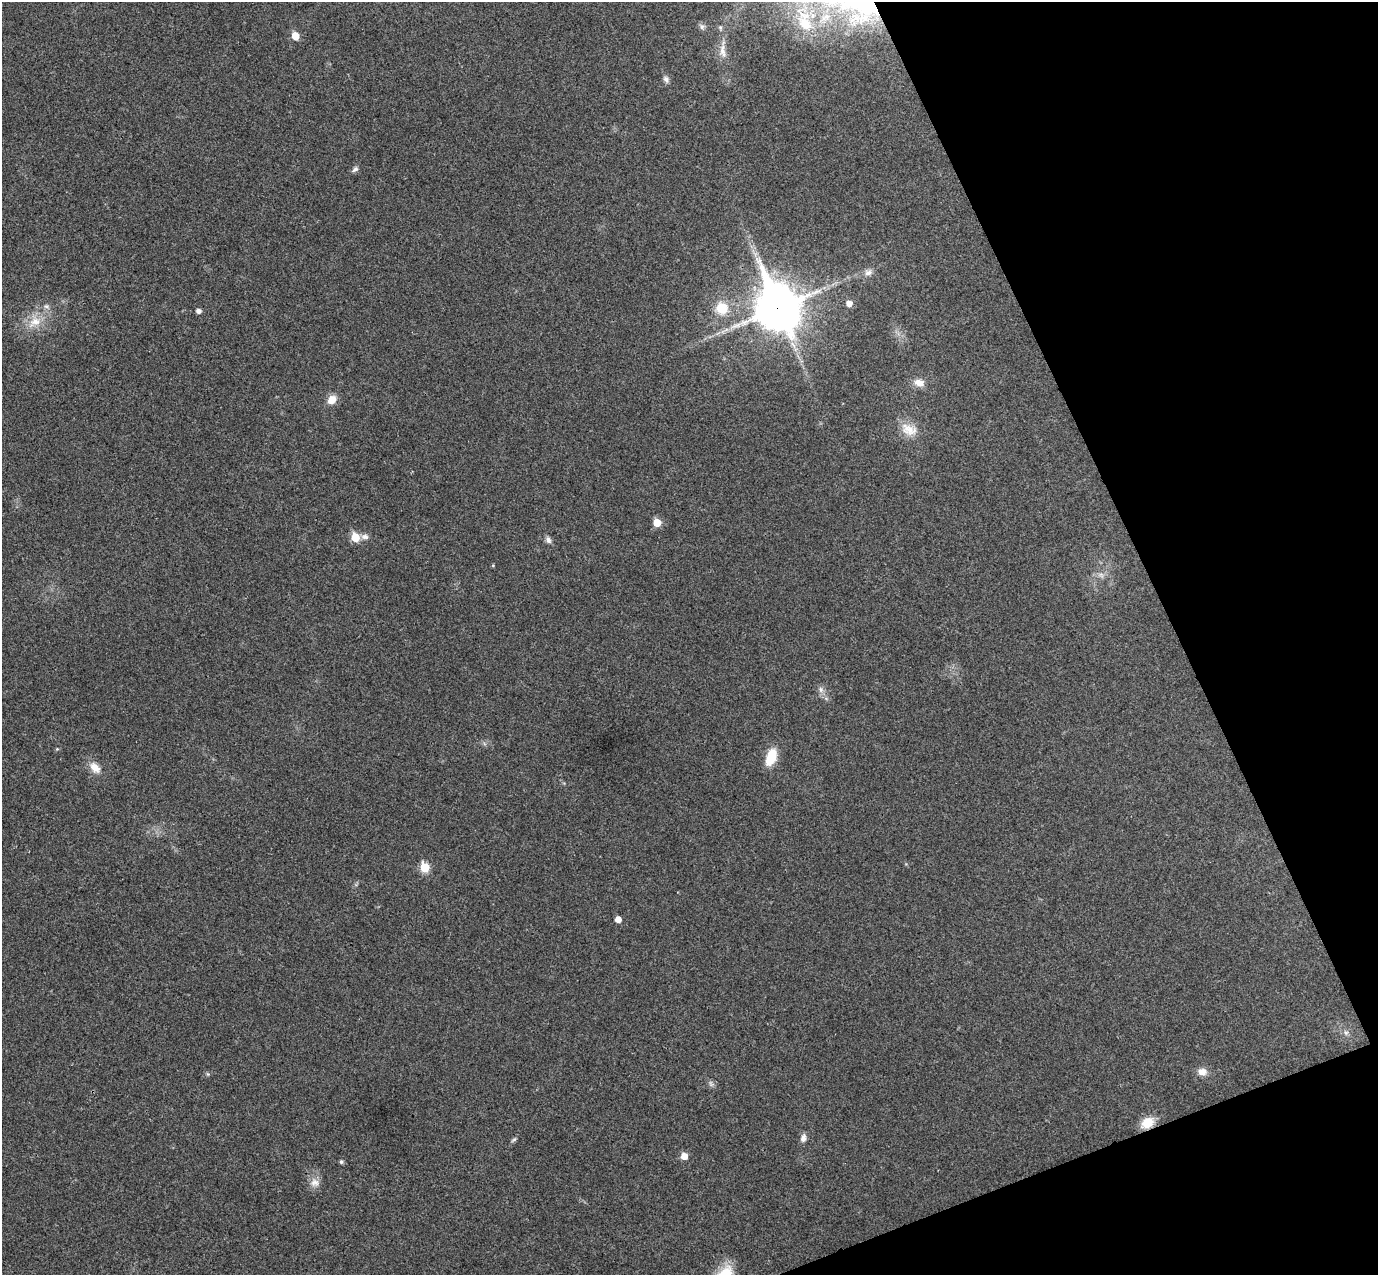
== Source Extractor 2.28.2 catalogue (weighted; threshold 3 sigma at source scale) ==
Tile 12 of 4 x 4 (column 4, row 3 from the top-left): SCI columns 4183-5558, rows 1451-2723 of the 5615 x 5574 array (HDU 1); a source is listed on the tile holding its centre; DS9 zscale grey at full resolution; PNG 1380 x 1277 px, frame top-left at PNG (2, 2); no overlay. Shown black and unused: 19% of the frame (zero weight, under 3 of 4 exposures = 6% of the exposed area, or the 3 px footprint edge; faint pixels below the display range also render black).
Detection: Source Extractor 2.28.2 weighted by HDU 2 'WHT'; one run over the whole footprint, this tile lists its part. Background 0.0328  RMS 0.0049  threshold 0.0219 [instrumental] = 3 sigma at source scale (4.5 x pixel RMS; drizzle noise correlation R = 1.50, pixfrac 1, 0.05/0.05 arcsec/px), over >= 5 px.
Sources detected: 38; all 38 listed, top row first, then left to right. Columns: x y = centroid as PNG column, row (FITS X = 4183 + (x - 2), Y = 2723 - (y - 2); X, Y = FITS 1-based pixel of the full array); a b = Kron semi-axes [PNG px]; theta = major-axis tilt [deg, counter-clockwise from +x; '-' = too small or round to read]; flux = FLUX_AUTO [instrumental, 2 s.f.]
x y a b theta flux
805 22 34 19 -72 23
702 27 8 7 - 1.5
720 27 7 5 -89 0.98
295 36 5 5 - 9.2
722 51 16 7 -70 3.8
666 79 9 7 -61 1.7
355 169 9 6 42 1.4
868 273 11 8 6 2.5
849 303 6 5 - 3.5
46 306 8 6 19 1.2
777 307 19 15 -67 1400
722 308 14 13 - 11
198 311 5 4 - 2.1
34 322 21 12 35 8.7
919 383 13 9 -14 4.3
332 400 10 9 - 5.1
909 430 24 15 -22 8.1
657 523 6 5 - 8.5
355 537 6 6 - 12
365 537 9 7 -7 2
548 540 8 6 -64 1.9
493 565 5 3 - 0.42
1101 575 8 4 -37 1.3
821 689 8 7 - 1.9
57 749 4 4 - 0.47
771 757 21 10 69 11
95 767 14 9 -47 5.3
425 867 6 5 - 19
618 919 5 5 - 3.9
1346 1033 6 5 - 1
1202 1072 11 8 -4 3.7
711 1084 8 5 -45 1.2
1147 1123 15 11 36 7.8
803 1138 10 6 79 2.4
514 1139 7 4 20 0.78
684 1156 6 6 - 4.9
341 1162 5 4 - 0.93
315 1183 12 11 - 3.7
Overlapping masked pixels (flux is a lower limit): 2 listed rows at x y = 777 307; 1147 1123
Isophote crosses this tile's border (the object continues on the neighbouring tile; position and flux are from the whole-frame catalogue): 1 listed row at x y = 805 22